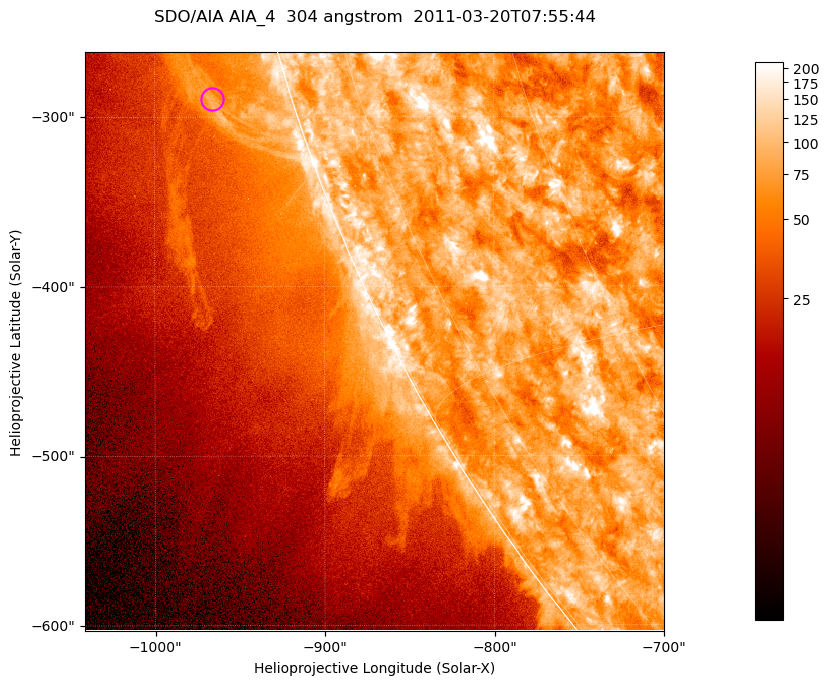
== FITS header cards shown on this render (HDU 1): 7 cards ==
TELESCOP= 'SDO/AIA '           / For AIA: SDO/AIA
INSTRUME= 'AIA_4   '           / For AIA: AIA_ATA1, AIA_ATA2, AIA_ATA3 or AIA_AT
WAVELNTH=                  304 / [angstrom] Wavelength
WAVEUNIT= 'angstrom'           / Wavelength unit: angstrom
DATE-OBS= '2011-03-20T07:55:44.123' / [ISO] Date when observation started; ISO 8
CTYPE1  = 'HPLN-TAN'           / CTYPE1; Typically HPLN
CTYPE2  = 'HPLT-TAN'           / CTYPE2; Typically HPLT

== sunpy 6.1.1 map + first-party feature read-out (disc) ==
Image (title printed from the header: SDO/AIA AIA_4  304 angstrom  2011-03-20T07:55:44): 569 x 569 px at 0.6 arcsec/px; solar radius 964 arcsec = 1605 px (partial field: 1.8% of the solar disc is inside the frame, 45% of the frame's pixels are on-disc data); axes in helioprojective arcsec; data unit not stated in the header (colour bar unlabelled)
Orientation: roll -0.132 deg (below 1 deg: not rotated)
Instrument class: DISC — disc imager (sunpy class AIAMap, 304 A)
Bright regions (active regions / flare kernels): reference = the on-disc median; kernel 5 px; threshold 5 sigma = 128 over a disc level ~79.3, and >= 1.15x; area >= 323 px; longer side >= 7 px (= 4.2 arcsec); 0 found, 0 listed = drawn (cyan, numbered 1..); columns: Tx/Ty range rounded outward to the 2 arcsec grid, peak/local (2 s.f.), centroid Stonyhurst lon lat
Off-limb structures (1.02-1.3 R_sun): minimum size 161 px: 2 found; the strongest spans PA ~105..110 deg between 1.02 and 1.07 R_sun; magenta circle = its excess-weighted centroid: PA ~105 deg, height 1.05 R_sun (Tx ~-966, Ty ~-290 arcsec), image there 2.2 x the reference